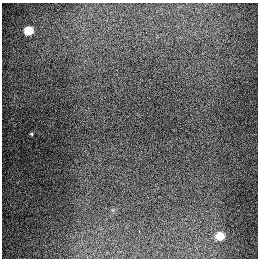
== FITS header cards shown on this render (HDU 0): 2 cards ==
NAXIS1  =                  256
NAXIS2  =                  256

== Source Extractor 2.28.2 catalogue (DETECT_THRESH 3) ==
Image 256 x 256 px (HDU 0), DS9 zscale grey, 1 PNG px = 1 image px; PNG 260 x 260 px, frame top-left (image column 1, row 256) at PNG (2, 3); no overlay
Background 1290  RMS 26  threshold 78.3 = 3 sigma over >= 5 px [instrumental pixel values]
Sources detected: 4; all 4 listed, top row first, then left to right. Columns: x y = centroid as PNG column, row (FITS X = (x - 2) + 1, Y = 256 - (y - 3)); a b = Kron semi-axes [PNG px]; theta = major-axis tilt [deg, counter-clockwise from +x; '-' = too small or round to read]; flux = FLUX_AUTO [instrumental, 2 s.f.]
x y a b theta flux
28 30 6 5 - 76000
31 134 4 3 - 1800
139 232 3 2 - 3500
220 236 6 5 - 59000